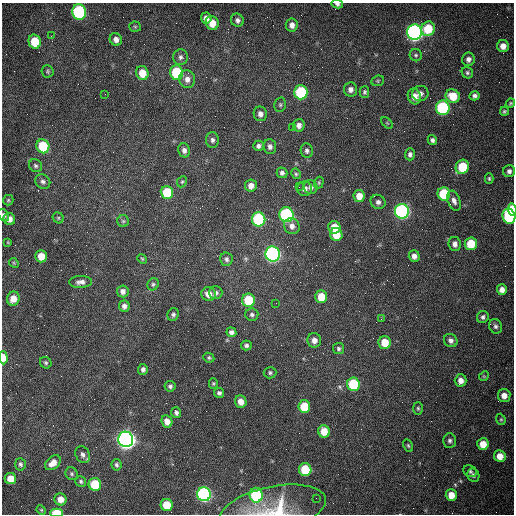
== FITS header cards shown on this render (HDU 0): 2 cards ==
NAXIS1  =                  512 /fastest changing axis
NAXIS2  =                  512 /next to fastest changing axis

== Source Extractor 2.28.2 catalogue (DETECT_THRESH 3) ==
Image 512 x 512 px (HDU 0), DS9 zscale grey, 1 PNG px = 1 image px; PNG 516 x 516 px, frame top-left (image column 1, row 512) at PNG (2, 3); each listed source drawn as its Kron ellipse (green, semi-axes under 4 px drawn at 4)
Background 1530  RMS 24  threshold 70.9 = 3 sigma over >= 5 px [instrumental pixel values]
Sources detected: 152; all 152 listed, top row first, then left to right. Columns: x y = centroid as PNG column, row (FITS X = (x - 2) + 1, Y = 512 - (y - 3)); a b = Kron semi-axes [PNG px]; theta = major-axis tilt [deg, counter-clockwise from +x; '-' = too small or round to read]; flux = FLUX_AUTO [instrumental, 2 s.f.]
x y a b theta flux
337 4 6 4 -11 4.1e+03
79 12 8 7 - 2.3e+05
206 18 5 5 - 8.7e+03
237 20 7 6 - 5.7e+03
212 23 7 6 - 2.3e+04
292 25 6 6 - 8.9e+03
135 27 5 5 - 2.3e+03
428 29 7 6 - 4.8e+04
414 32 8 7 - 7.3e+05
51 36 3 2 - 1.1e+03
116 39 6 6 - 8.0e+03
35 42 7 6 - 4.5e+04
503 46 6 6 - 1.1e+04
416 55 6 6 - 3.1e+03
181 57 8 7 - 5.7e+03
468 59 6 6 - 6.4e+03
48 71 6 6 - 2.6e+03
142 73 7 6 - 2.6e+04
176 73 7 6 - 9.6e+04
467 73 6 5 - 3.2e+03
187 79 9 8 - 9.8e+03
378 81 6 5 - 2.3e+03
350 89 7 6 - 7.7e+03
301 92 7 6 - 1.3e+05
364 92 6 4 88 2.9e+03
420 93 8 7 - 8.2e+03
105 94 2 2 - 8.5e+02
414 96 8 6 -74 1.2e+04
453 96 7 6 - 3.2e+04
474 96 5 4 - 4.7e+03
510 103 5 4 - 2.0e+03
280 105 7 5 77 3.0e+03
443 108 7 7 - 2.0e+05
504 111 4 4 - 2.4e+03
260 114 7 6 - 7.5e+03
387 123 7 4 -45 1.7e+03
299 125 6 6 - 7.9e+03
293 128 3 2 - 8.2e+02
212 140 8 6 -88 5.1e+03
432 140 5 4 - 4.1e+03
43 146 7 6 - 7.0e+04
258 146 5 5 - 4.6e+03
270 146 7 6 - 6.8e+03
184 150 7 6 - 6.7e+03
307 151 7 6 - 4.5e+03
410 154 6 5 - 5.0e+03
35 166 7 6 - 3.7e+03
462 167 7 6 - 5.9e+04
509 171 6 6 - 5.4e+03
282 173 5 5 - 4.8e+03
296 174 5 4 - 2.4e+03
489 178 5 4 - 2.4e+03
43 182 8 7 - 5.0e+03
182 182 6 4 66 2.4e+03
319 183 6 4 72 2.2e+03
251 186 6 6 - 1.1e+04
299 187 2 2 - 9.5e+02
311 187 7 6 - 5.4e+03
305 189 7 7 - 7.5e+03
167 192 6 6 - 6.0e+04
444 194 7 6 - 8.6e+04
359 196 6 5 - 1.9e+04
8 200 5 5 - 2.2e+03
454 201 10 6 -68 7.6e+03
378 202 8 7 - 6.0e+03
512 209 6 4 -84 4.9e+04
402 211 7 7 - 4.4e+05
4 215 7 5 -55 4.1e+03
287 215 7 7 - 2.6e+05
509 216 7 6 - 1.2e+05
58 218 6 5 - 2.3e+03
9 219 6 5 - 9.7e+03
259 219 7 6 - 2.0e+05
123 221 6 6 - 2.6e+03
292 226 8 7 - 8.7e+03
334 227 6 6 - 2.7e+04
336 234 6 6 - 3.4e+04
8 242 4 3 - 1.4e+03
455 244 7 6 - 7.8e+03
471 244 6 6 - 4.7e+04
273 254 7 7 - 5.5e+05
41 256 6 5 - 2.1e+04
414 256 6 5 - 8.4e+03
142 259 5 4 - 2.0e+03
226 259 7 6 - 4.4e+03
14 263 5 4 - 1.9e+03
80 282 11 6 1 7.8e+03
153 284 6 5 - 2.9e+03
502 290 5 5 - 9.0e+03
123 291 6 5 - 7.4e+03
216 293 6 6 - 4.9e+03
209 294 7 6 - 1.3e+04
321 297 6 6 - 3.3e+04
13 299 7 6 - 1.6e+04
249 300 7 6 - 6.7e+04
276 303 2 2 - 1.2e+03
124 306 6 5 - 6.3e+03
173 315 6 5 - 3.7e+03
252 315 6 6 - 4.3e+03
483 317 6 5 - 4.3e+03
381 319 3 3 - 1.5e+03
495 326 7 6 - 4.5e+03
231 332 5 5 - 5.6e+03
314 340 7 7 - 1.0e+04
451 340 7 6 - 6.0e+03
385 342 6 6 - 3.1e+04
246 345 5 5 - 3.9e+03
339 349 5 5 - 3.4e+03
3 358 6 4 -87 2.0e+04
209 358 6 4 -25 2.6e+03
46 363 6 5 - 3.0e+03
143 369 5 5 - 4.7e+03
270 373 6 6 - 3.4e+03
484 376 5 4 - 1.8e+03
461 380 6 6 - 1.1e+04
213 383 5 4 - 2.1e+03
353 384 7 6 - 1.0e+05
170 386 5 5 - 4.1e+03
219 393 5 5 - 4.2e+03
504 396 6 6 - 1.3e+04
241 402 6 5 - 1.4e+04
304 406 6 6 - 4.4e+04
418 408 6 5 - 2.6e+03
176 413 5 5 - 4.4e+03
501 419 6 4 -69 2.3e+03
167 421 6 5 - 1.2e+04
324 431 6 5 - 2.5e+04
126 439 8 7 - 1.3e+06
450 441 7 6 - 4.6e+03
483 444 6 5 - 2.4e+04
408 445 7 4 -63 2.5e+03
83 455 9 7 -58 6.8e+03
500 456 6 5 - 1.9e+04
53 463 9 6 40 1.4e+04
20 464 6 5 - 3.7e+03
116 465 6 5 - 3.7e+03
305 469 6 6 - 5.9e+04
470 471 7 5 -32 3.3e+03
72 474 6 6 - 3.2e+03
473 475 7 6 - 4.4e+03
10 479 6 5 - 2.1e+04
81 481 6 5 - 3.2e+03
95 484 6 6 - 7.5e+04
204 494 7 7 - 4.1e+05
256 495 7 6 - 1.5e+05
451 495 6 5 - 2.0e+04
316 498 2 2 - 3.3e+03
60 499 6 6 - 1.5e+04
167 505 6 6 - 4.1e+04
273 509 54 22 11 8.3e+04
41 510 5 4 - 1.9e+03
57 513 6 4 0 6.4e+04
At the frame edge (FLAGS 8, measured only in part): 6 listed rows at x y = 337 4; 512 209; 4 215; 3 358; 273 509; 57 513